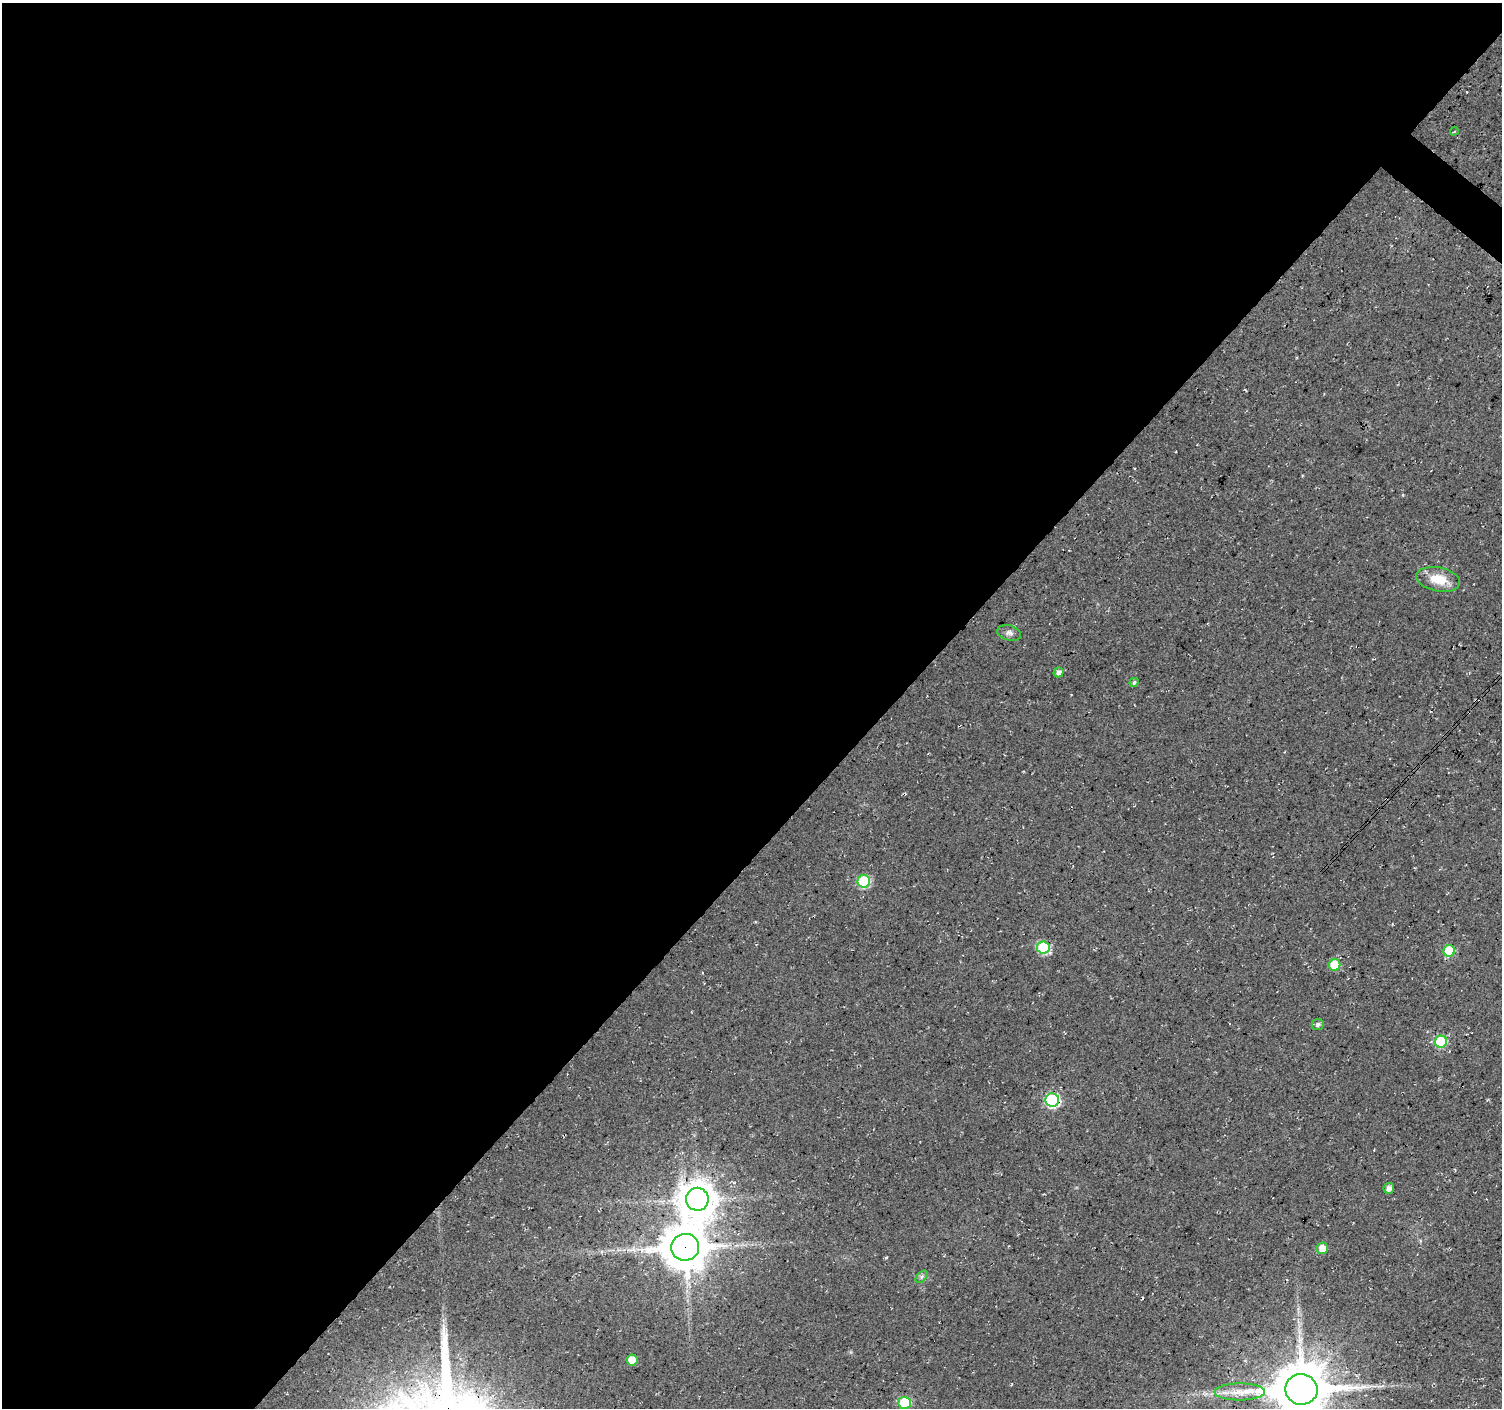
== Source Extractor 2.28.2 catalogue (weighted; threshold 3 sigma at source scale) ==
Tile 5 of 4 x 4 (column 1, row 2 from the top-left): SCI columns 7-1506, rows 3046-4451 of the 6008 x 6025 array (HDU 1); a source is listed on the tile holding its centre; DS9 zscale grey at full resolution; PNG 1504 x 1410 px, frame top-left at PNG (2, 3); each listed source drawn as its Kron ellipse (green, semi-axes under 4 px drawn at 4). Shown black and unused: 60% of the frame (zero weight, under 3 of 4 exposures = <1% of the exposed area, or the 3 px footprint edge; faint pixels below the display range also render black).
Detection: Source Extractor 2.28.2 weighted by HDU 2 'WHT'; one run over the whole footprint, this tile lists its part. Background 0.0552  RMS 0.0068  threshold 0.0305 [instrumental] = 3 sigma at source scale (4.5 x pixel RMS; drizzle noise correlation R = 1.50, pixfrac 1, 0.0396/0.0396 arcsec/px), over >= 5 px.
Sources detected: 25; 1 inside a brighter object's white glare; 1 cosmic-ray / hot-pixel residue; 2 long thin detections or spike segments (spike, bleed or trail) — neither listed nor drawn; the other 21 listed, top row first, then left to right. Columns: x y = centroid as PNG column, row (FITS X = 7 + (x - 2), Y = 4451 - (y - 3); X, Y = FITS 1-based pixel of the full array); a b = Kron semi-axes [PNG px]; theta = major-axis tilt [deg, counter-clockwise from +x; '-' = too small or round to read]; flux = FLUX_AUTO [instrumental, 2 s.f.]
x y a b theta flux
1454 131 4 3 - 0.73
1438 579 22 12 -11 14
1009 633 12 7 -16 2.9
1059 672 5 5 - 3.4
1134 683 5 4 - 1.3
864 881 6 6 - 57
1043 947 6 6 - 49
1449 951 6 6 - 32
1334 965 6 5 - 26
1318 1024 6 5 - 2.3
1441 1042 6 6 - 44
1052 1100 7 6 - 100
1389 1188 5 5 - 3.2
697 1199 11 11 - 1500
685 1247 14 13 - 2500
1322 1248 5 5 - 8.4
922 1277 7 4 45 1.4
632 1360 6 5 - 11
1301 1389 16 15 - 3600
1240 1392 25 8 0 12
905 1403 6 6 - 37
Overlapping masked pixels (flux is a lower limit): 4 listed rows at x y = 1052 1100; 697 1199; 685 1247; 1301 1389
Isophote crosses this tile's border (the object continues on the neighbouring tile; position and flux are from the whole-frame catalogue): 1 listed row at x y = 1301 1389